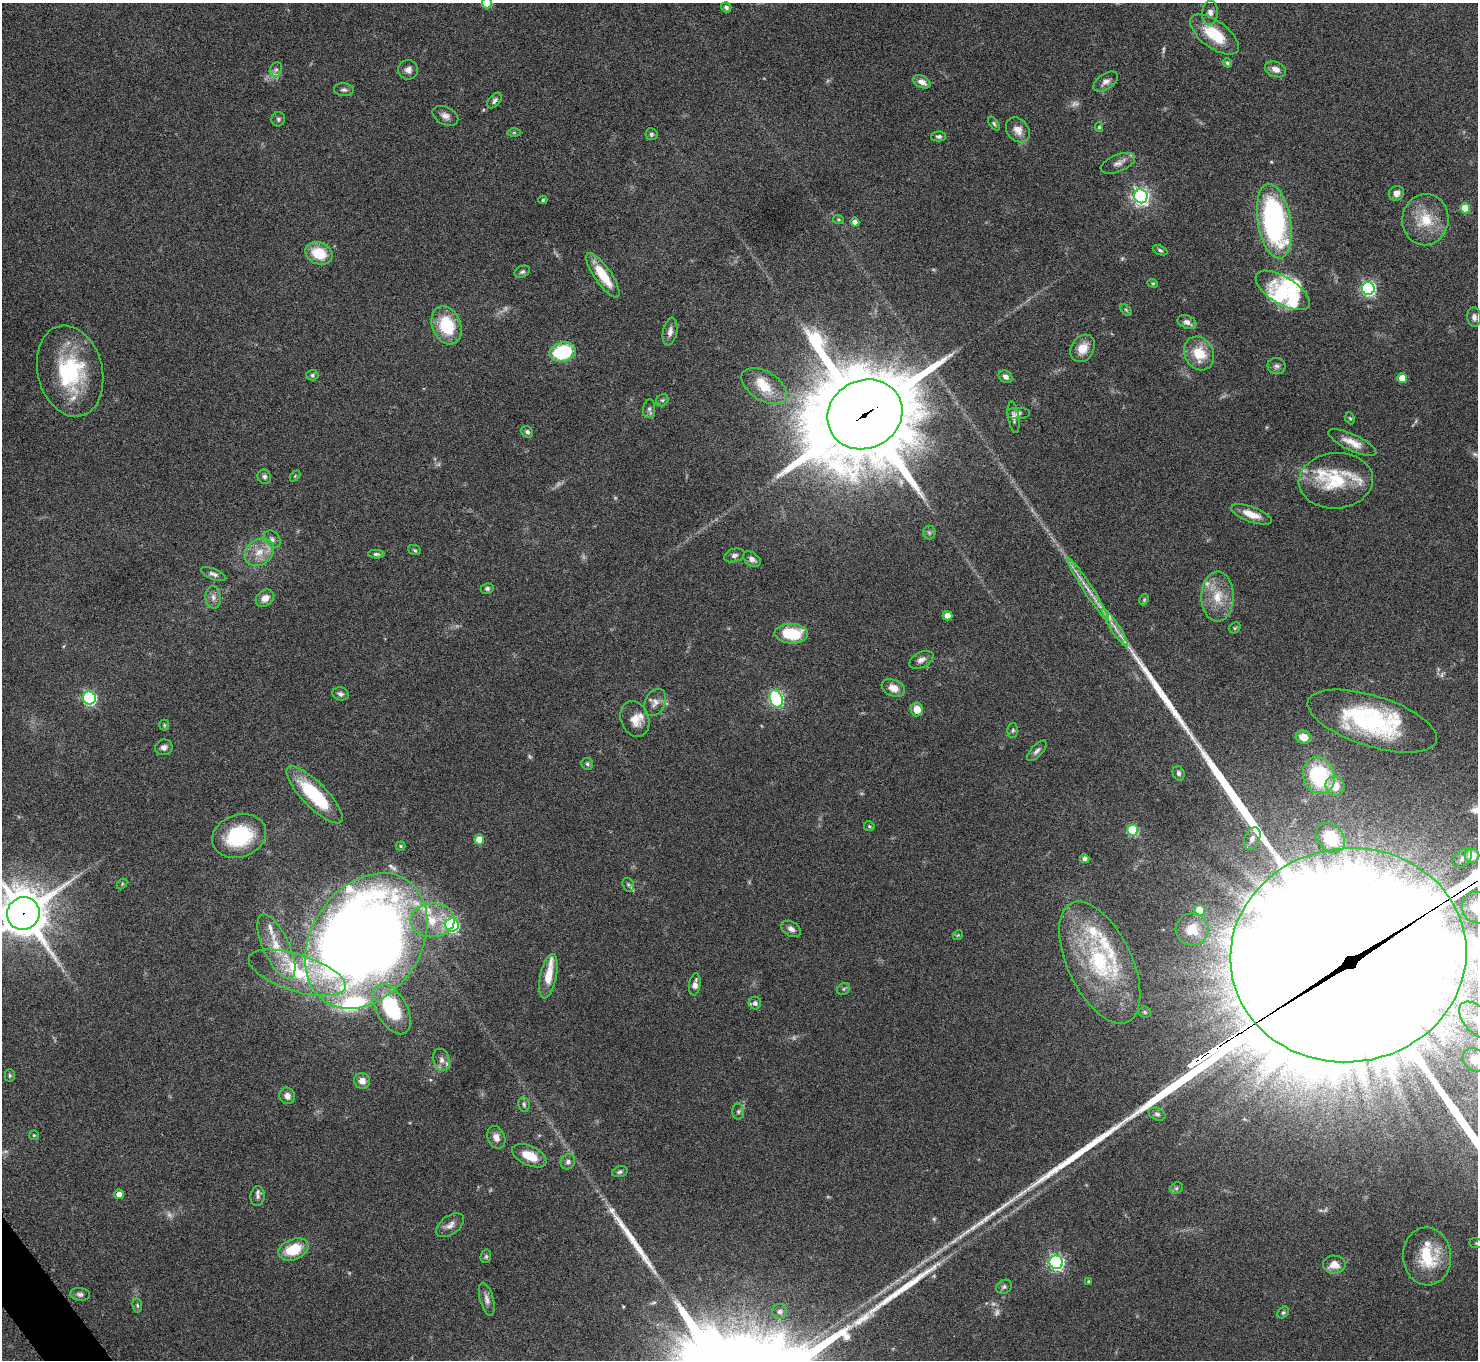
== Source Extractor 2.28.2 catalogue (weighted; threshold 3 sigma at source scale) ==
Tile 7 of 4 x 4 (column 3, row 2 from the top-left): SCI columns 2956-4431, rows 2886-4243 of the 5914 x 5909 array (HDU 1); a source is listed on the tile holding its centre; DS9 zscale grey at full resolution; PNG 1480 x 1362 px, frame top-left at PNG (2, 3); each listed source drawn as its Kron ellipse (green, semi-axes under 4 px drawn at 4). Shown black and unused: <1% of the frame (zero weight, under 4 of 8 exposures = <1% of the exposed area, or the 3 px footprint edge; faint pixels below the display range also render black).
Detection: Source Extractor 2.28.2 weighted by HDU 2 'WHT'; one run over the whole footprint, this tile lists its part. Background 0.0778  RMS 0.0044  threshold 0.0181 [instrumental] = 3 sigma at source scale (4.09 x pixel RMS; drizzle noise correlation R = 1.36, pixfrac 0.8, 0.05/0.05 arcsec/px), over >= 5 px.
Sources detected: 203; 15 too faint to see at this stretch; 4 inside a brighter object's white glare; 4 long thin detections or spike segments (spike, bleed or trail) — neither listed nor drawn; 19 inside a brighter listed object's ellipse — not listed separately; the other 161 listed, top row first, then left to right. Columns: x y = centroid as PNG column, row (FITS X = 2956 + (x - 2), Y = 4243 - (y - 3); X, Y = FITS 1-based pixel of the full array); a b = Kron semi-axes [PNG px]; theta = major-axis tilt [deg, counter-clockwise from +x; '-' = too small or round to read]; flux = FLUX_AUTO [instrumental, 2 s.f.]
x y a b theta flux
487 3 5 5 - 15
726 7 5 5 - 1.1
1210 13 12 7 85 2.2
1214 34 29 13 -36 15
1227 63 5 4 - 0.77
1275 69 11 7 -21 2.8
276 70 7 6 - 1.3
408 70 10 9 - 2.2
922 82 9 6 -27 2.7
1106 82 14 8 35 2.3
344 90 10 6 -6 1.2
495 101 9 5 51 1.1
445 116 14 9 -27 2.4
278 119 7 6 - 0.86
994 124 8 4 -53 0.76
1099 127 5 4 - 0.55
1018 130 14 10 -50 3.9
514 133 6 4 1 0.59
651 134 6 6 - 0.89
938 136 7 5 0 0.99
1118 163 18 8 22 2.7
1396 193 8 7 - 2.4
1141 196 7 6 - 140
543 200 4 4 - 0.55
1465 208 5 5 - 12
839 220 5 3 - 0.49
1425 220 26 23 83 13
1274 221 38 16 -81 90
855 222 4 4 - 2.6
1160 250 7 4 -24 0.82
319 253 14 11 -22 12
522 272 8 5 26 0.94
603 275 26 8 -55 12
1153 283 5 4 - 0.52
1368 288 6 6 - 75
1283 290 31 13 -31 17
1126 310 7 4 -45 0.61
1474 317 9 7 -84 1.6
1187 322 10 6 -23 2.5
447 325 20 14 -69 18
670 332 14 7 79 2.1
1083 348 14 11 59 5.5
563 352 13 10 13 31
1199 354 17 14 -63 11
1276 366 9 8 - 1.5
70 371 46 32 -76 37
312 375 6 5 - 0.74
1005 377 7 5 -33 1.8
1402 378 5 5 - 7.1
764 386 25 14 -32 9.6
662 400 7 5 41 0.75
649 409 9 6 80 1.4
1018 413 12 6 0 1.4
865 414 38 34 26 7400
1014 417 16 5 -81 1.8
1350 418 6 4 -66 0.6
527 432 6 5 - 1
1352 442 26 8 -25 5.3
295 476 6 4 45 0.51
264 477 7 6 - 1.2
1336 481 37 28 4 24
1251 514 21 7 -20 5.7
929 533 7 6 - 0.92
272 539 10 7 -48 1.6
415 550 6 5 - 0.64
259 552 16 12 37 6.2
376 554 8 4 -4 0.85
734 555 10 6 17 1.4
752 559 10 6 -36 2
214 574 13 5 -22 1.5
487 588 6 5 - 0.91
1088 589 38 4 -57 5.4
213 597 11 7 -86 2.1
1218 597 25 16 89 10
265 598 10 7 37 3
1144 600 6 4 63 0.54
947 616 5 4 - 3.4
1115 628 22 4 -57 3.3
1235 628 6 5 - 0.58
791 634 17 9 -3 18
921 660 13 7 27 2.1
893 688 12 8 -23 3.9
341 694 8 6 -15 1.3
89 698 6 6 - 60
776 699 9 6 -72 82
655 702 14 10 62 2.8
917 709 7 6 - 4.8
635 719 18 14 -70 5.5
1372 721 67 25 -17 48
164 725 5 5 - 0.59
1013 730 7 5 90 0.75
1304 737 8 6 -14 4.4
164 747 9 7 17 1.8
1037 751 13 5 46 1.4
587 764 6 5 - 0.76
1179 773 7 6 - 1.1
1319 776 19 15 -70 29
1335 786 10 9 - 5.5
315 795 38 12 -46 29
869 826 5 5 - 0.56
1133 830 5 5 - 25
239 836 28 21 20 30
1330 838 16 13 -47 16
1252 839 12 7 67 2.1
479 840 5 5 - 7.9
401 846 5 4 - 0.56
1472 856 7 7 - 7.4
1462 858 12 7 46 2.5
1085 859 5 4 - 1.8
122 884 6 4 46 0.45
628 885 7 5 -70 0.83
1477 908 16 15 - 11
1200 910 5 5 - 11
23 913 16 16 - 1800
432 920 22 17 5 13
452 925 7 6 - 64
791 929 10 7 -31 1.9
1192 929 16 16 - 9.4
958 935 5 4 - 0.54
366 941 73 54 56 650
276 947 35 13 -65 12
1348 955 118 107 8 50000
1100 963 66 32 -64 51
297 973 50 18 -17 26
548 976 22 8 78 8.1
695 984 11 5 81 2.2
843 989 7 5 36 0.72
755 1003 6 6 - 1.2
392 1009 28 15 -60 31
1145 1012 6 5 - 0.73
1477 1020 22 12 -47 8.9
442 1060 11 8 -72 2.3
1475 1060 13 11 -38 8.5
10 1075 6 5 - 0.69
362 1081 8 8 - 2.9
287 1096 8 7 - 2.4
524 1104 8 5 -84 1
738 1112 8 6 -90 0.97
1157 1114 9 6 -24 1.2
34 1135 5 5 - 0.54
496 1137 12 8 -67 2.8
529 1156 18 9 -25 8.1
568 1162 8 7 - 1.4
620 1172 8 5 15 0.89
1176 1188 7 5 22 0.83
119 1194 5 4 - 2.7
258 1196 9 7 86 1.5
450 1225 16 9 36 2.8
1476 1243 7 5 -11 0.75
293 1249 15 10 22 13
486 1256 7 5 76 0.72
1427 1256 29 24 -85 19
1056 1262 7 6 - 100
1334 1265 11 9 -1 5.2
1089 1281 3 3 - 0.62
1004 1287 8 6 32 1
80 1294 10 6 -7 1.4
487 1299 17 6 -74 2.2
137 1305 7 4 -83 0.68
779 1311 7 7 - 1.3
1283 1312 7 5 47 0.67
Overlapping masked pixels (flux is a lower limit): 3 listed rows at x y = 865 414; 23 913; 1348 955
Isophote crosses this tile's border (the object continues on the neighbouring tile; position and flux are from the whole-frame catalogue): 7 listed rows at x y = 487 3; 1477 908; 23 913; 1348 955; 1477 1020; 1475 1060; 1476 1243